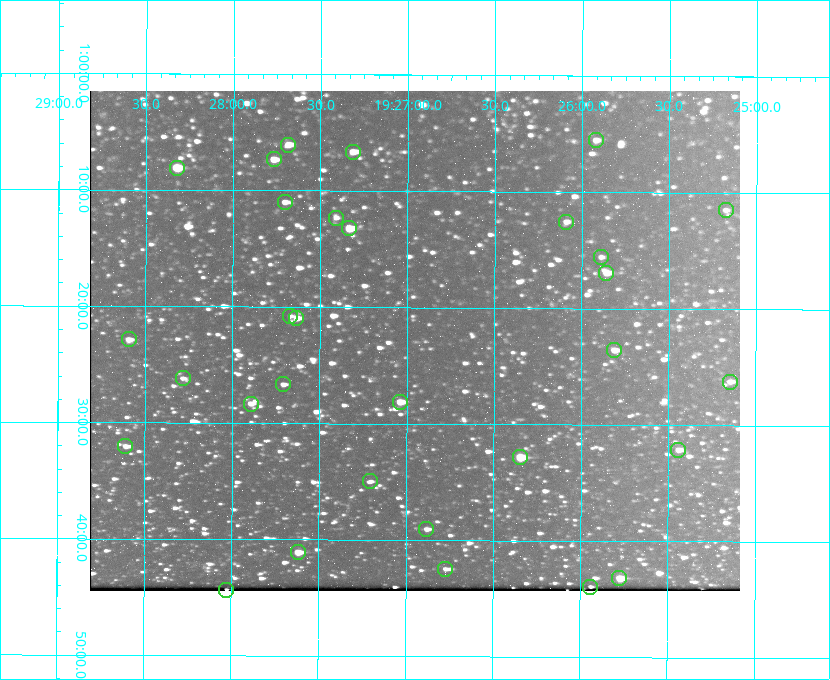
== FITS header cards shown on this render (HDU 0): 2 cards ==
NAXIS1  =                  650 / Width of table row in bytes
NAXIS2  =                  500 / Number of rows in table

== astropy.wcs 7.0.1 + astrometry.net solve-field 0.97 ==
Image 650 x 500 px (HDU 0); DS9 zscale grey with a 90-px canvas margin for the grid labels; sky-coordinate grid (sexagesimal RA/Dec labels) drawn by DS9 from the SOLVED WCS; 31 Tycho-2 reference stars matched to detected sources circled (green)
Header WCS: none
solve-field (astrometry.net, Tycho-2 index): SOLVED blind (the file carries no WCS)
Solved WCS: RA---TAN-SIP/DEC--TAN-SIP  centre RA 19:26:57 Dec +01:23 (291.74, +1.38 deg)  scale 5.16 arcsec/px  FOV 55.9' x 43.0'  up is +180 deg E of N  parity flipped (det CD > 0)
(file carries no celestial WCS; the grid is the blind solution)
Tycho-2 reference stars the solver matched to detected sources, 31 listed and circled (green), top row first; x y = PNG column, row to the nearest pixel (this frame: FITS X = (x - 90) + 1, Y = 500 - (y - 91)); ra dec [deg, ICRS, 3 dp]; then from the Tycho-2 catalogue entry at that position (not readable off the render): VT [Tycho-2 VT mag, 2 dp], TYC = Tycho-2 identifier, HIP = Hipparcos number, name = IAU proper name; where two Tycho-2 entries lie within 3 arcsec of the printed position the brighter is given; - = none
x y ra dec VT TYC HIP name
596 140 291.480 +1.092 11.69 465-523-1 - -
288 145 291.921 +1.101 10.89 465-1942-1 - -
353 152 291.829 +1.111 10.78 465-2030-1 - -
274 159 291.942 +1.122 10.76 465-1161-1 - -
177 168 292.081 +1.135 10.24 465-979-1 - -
285 202 291.926 +1.184 11.49 465-1994-1 - -
726 210 291.294 +1.191 12.55 465-657-1 - -
336 218 291.853 +1.206 11.17 465-1444-1 - -
566 222 291.522 +1.209 11.81 465-867-1 - -
349 228 291.833 +1.221 9.77 465-1968-1 - -
601 257 291.472 +1.260 11.72 465-772-1 - -
606 273 291.465 +1.282 11.06 465-140-1 - -
290 316 291.918 +1.346 12.72 465-661-1 - -
296 318 291.908 +1.350 10.94 465-1840-1 - -
129 339 292.148 +1.381 10.77 465-611-1 - -
614 350 291.453 +1.393 11.17 465-261-1 - -
183 378 292.071 +1.436 12.12 465-1311-1 - -
730 382 291.287 +1.437 11.86 465-1616-1 - -
283 384 291.927 +1.444 11.17 465-873-1 - -
400 402 291.759 +1.468 10.00 465-530-1 - -
251 404 291.973 +1.472 10.69 465-577-1 - -
125 446 292.152 +1.534 10.91 465-857-1 - -
678 450 291.360 +1.535 11.71 465-397-1 - -
520 457 291.587 +1.547 9.51 465-596-1 - -
370 481 291.801 +1.583 12.28 465-1290-1 - -
426 529 291.720 +1.651 11.47 465-675-1 - -
298 552 291.905 +1.685 9.70 465-808-1 - -
445 569 291.693 +1.708 12.07 465-703-1 - -
619 578 291.444 +1.720 9.41 465-672-1 - -
590 587 291.485 +1.732 11.91 465-185-1 - -
226 590 292.007 +1.739 11.52 465-518-1 - -